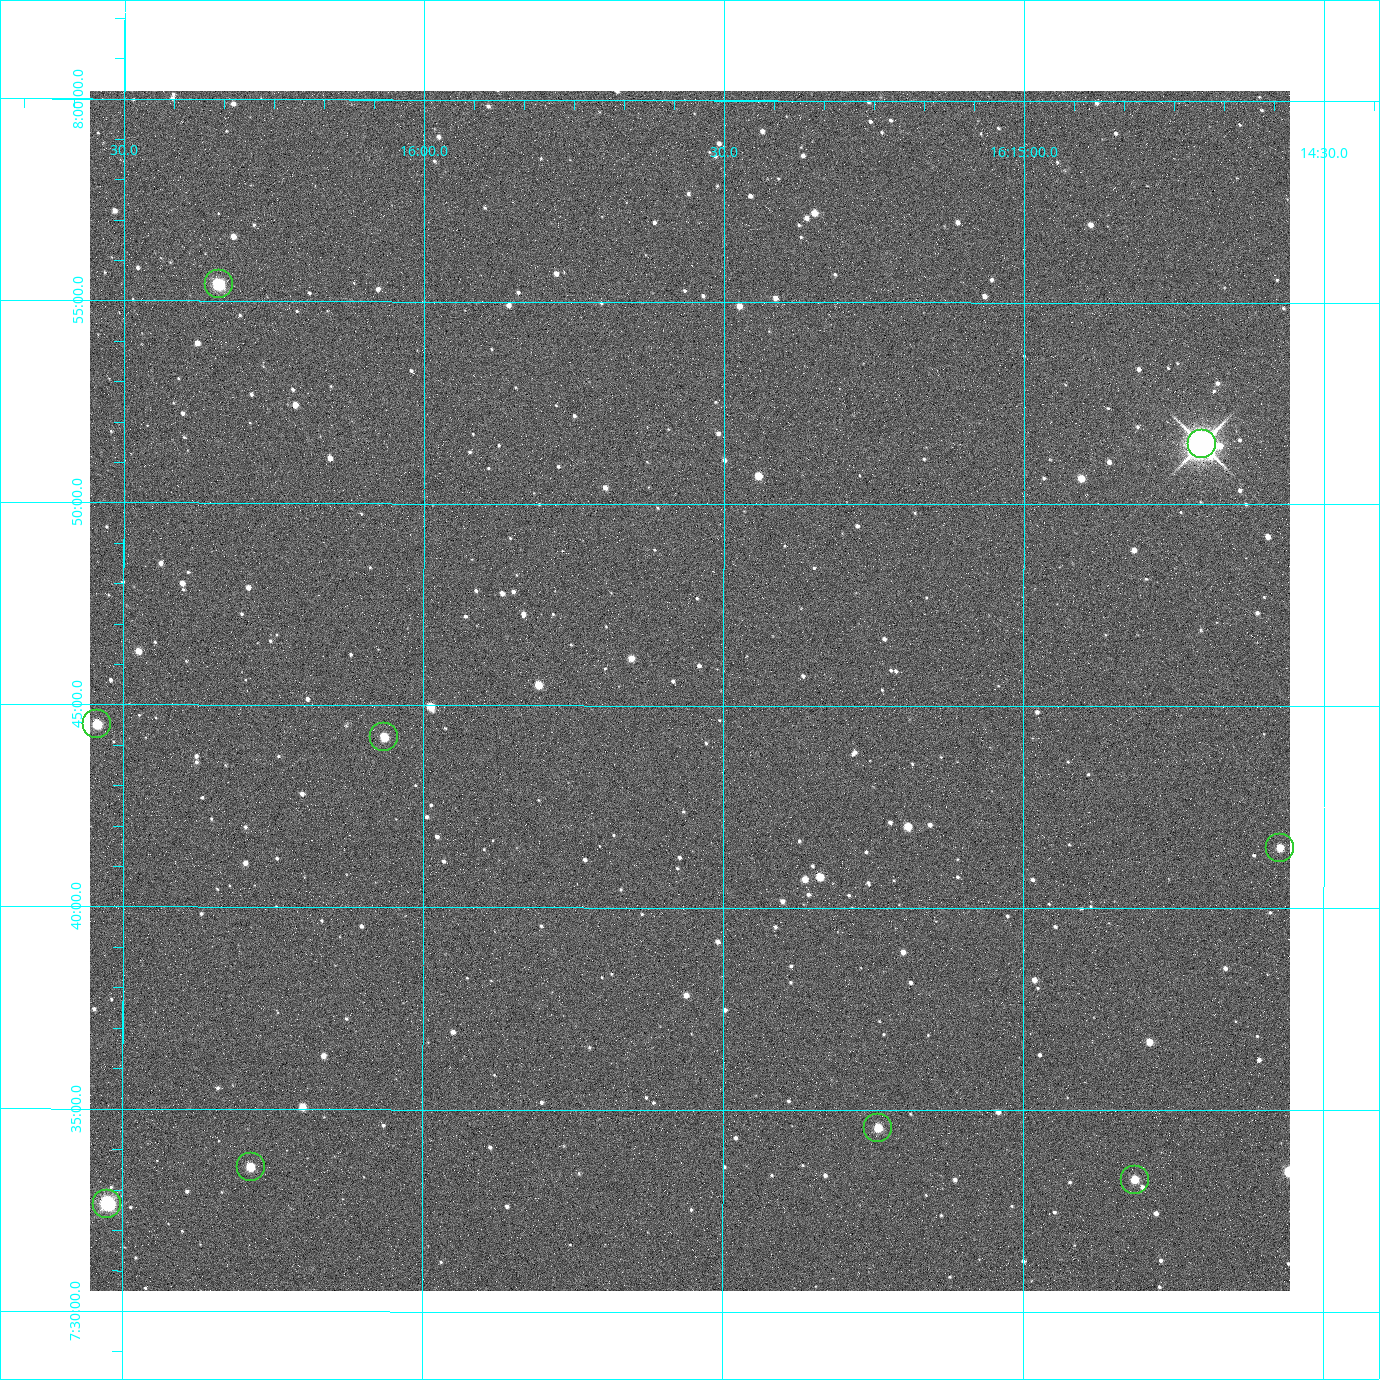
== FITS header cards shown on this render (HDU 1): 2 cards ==
NAXIS1  =                 2400 / Width of image data
NAXIS2  =                 2400 / Height of image data

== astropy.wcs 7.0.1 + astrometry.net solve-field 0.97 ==
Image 2400 x 2400 px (HDU 1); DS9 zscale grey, zoomed out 1/2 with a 90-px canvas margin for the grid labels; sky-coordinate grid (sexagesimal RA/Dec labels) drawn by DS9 from the SOLVED WCS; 9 Tycho-2 reference stars matched to detected sources circled (green)
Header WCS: RA---TAN/DEC--TAN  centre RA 16:15:33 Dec +07:45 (243.89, +7.76 deg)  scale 0.74 arcsec/px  FOV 29.6' x 29.6'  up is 0 deg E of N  parity normal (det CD < 0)
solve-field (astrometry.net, Tycho-2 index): VERIFIED the header's WCS against the Tycho-2 star catalogue (6 matches, 0 conflicts) and refined it, rather than solving blind
Solved WCS: RA---TAN-SIP/DEC--TAN-SIP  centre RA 16:15:33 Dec +07:45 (243.89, +7.76 deg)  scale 0.743 arcsec/px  FOV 29.7' x 29.7'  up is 0 deg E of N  parity normal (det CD < 0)
The solver's refit moves the header's centre by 3.1 arcsec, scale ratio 1.004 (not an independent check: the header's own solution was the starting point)
Tycho-2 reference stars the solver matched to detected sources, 9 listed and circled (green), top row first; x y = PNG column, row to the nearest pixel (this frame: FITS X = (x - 90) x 2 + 1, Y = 2400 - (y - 91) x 2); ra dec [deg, ICRS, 3 dp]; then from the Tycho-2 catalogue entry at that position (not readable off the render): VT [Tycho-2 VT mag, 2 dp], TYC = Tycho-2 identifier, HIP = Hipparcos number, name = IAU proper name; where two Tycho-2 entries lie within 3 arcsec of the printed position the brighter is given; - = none
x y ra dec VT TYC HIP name
218 284 244.086 +7.924 10.10 946-635-1 - -
1202 444 243.676 +7.858 6.72 946-1598-1 79608 -
96 724 244.136 +7.742 11.26 946-889-1 - -
384 738 244.016 +7.737 11.56 946-881-1 - -
1280 848 243.643 +7.692 11.91 946-916-1 - -
878 1128 243.810 +7.576 11.94 946-1047-1 - -
250 1167 244.071 +7.560 11.55 946-984-1 - -
1134 1180 243.703 +7.555 12.21 946-959-1 - -
107 1204 244.131 +7.544 9.21 946-968-1 - -